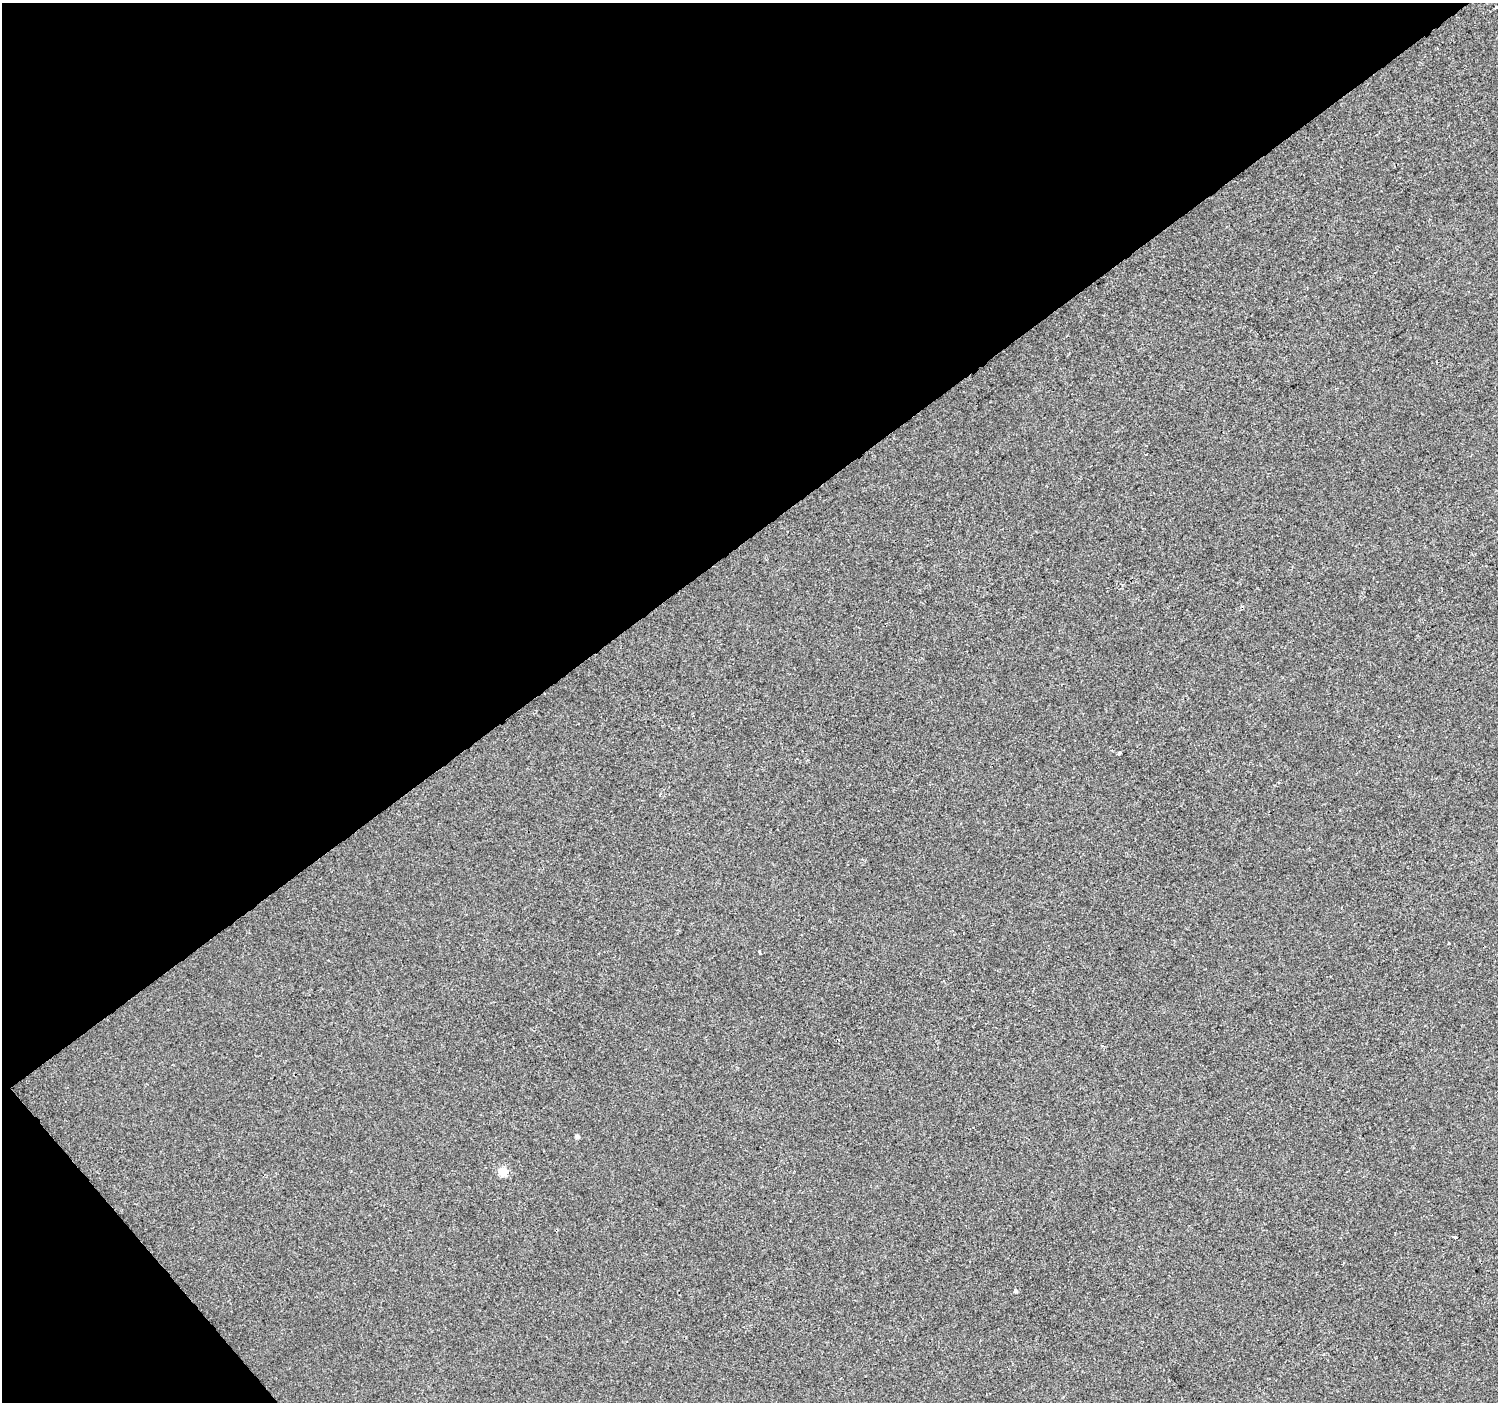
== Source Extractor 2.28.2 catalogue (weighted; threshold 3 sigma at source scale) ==
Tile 5 of 4 x 4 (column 1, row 2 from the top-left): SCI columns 4-1499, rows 2998-4397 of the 5987 x 5932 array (HDU 1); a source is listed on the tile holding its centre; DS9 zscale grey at full resolution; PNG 1500 x 1404 px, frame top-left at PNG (2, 3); no overlay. Shown black and unused: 40% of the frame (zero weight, under 2 of 3 exposures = <1% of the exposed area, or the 3 px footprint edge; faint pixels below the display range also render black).
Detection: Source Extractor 2.28.2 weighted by HDU 2 'WHT'; one run over the whole footprint, this tile lists its part. Background -4.69e-04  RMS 0.0041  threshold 0.0186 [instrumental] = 3 sigma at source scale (4.5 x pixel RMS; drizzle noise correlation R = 1.50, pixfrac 1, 0.0396/0.0396 arcsec/px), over >= 5 px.
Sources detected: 10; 2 cosmic-ray / hot-pixel residue — not listed; the other 8 listed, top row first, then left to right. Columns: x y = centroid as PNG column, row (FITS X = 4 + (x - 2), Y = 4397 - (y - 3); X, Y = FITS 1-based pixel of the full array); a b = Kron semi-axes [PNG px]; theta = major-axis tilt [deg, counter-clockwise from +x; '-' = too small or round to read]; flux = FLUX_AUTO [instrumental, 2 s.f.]
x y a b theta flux
1496 7 3 3 - 1.8
1146 454 3 2 - 0.23
1119 753 4 3 - 0.63
760 952 4 3 - 3.1
577 1136 4 4 - 1.5
503 1172 5 5 - 14
1454 1237 3 3 - 2.4
1015 1290 3 3 - 1.3
Isophote crosses this tile's border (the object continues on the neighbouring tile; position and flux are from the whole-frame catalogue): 1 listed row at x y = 1496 7